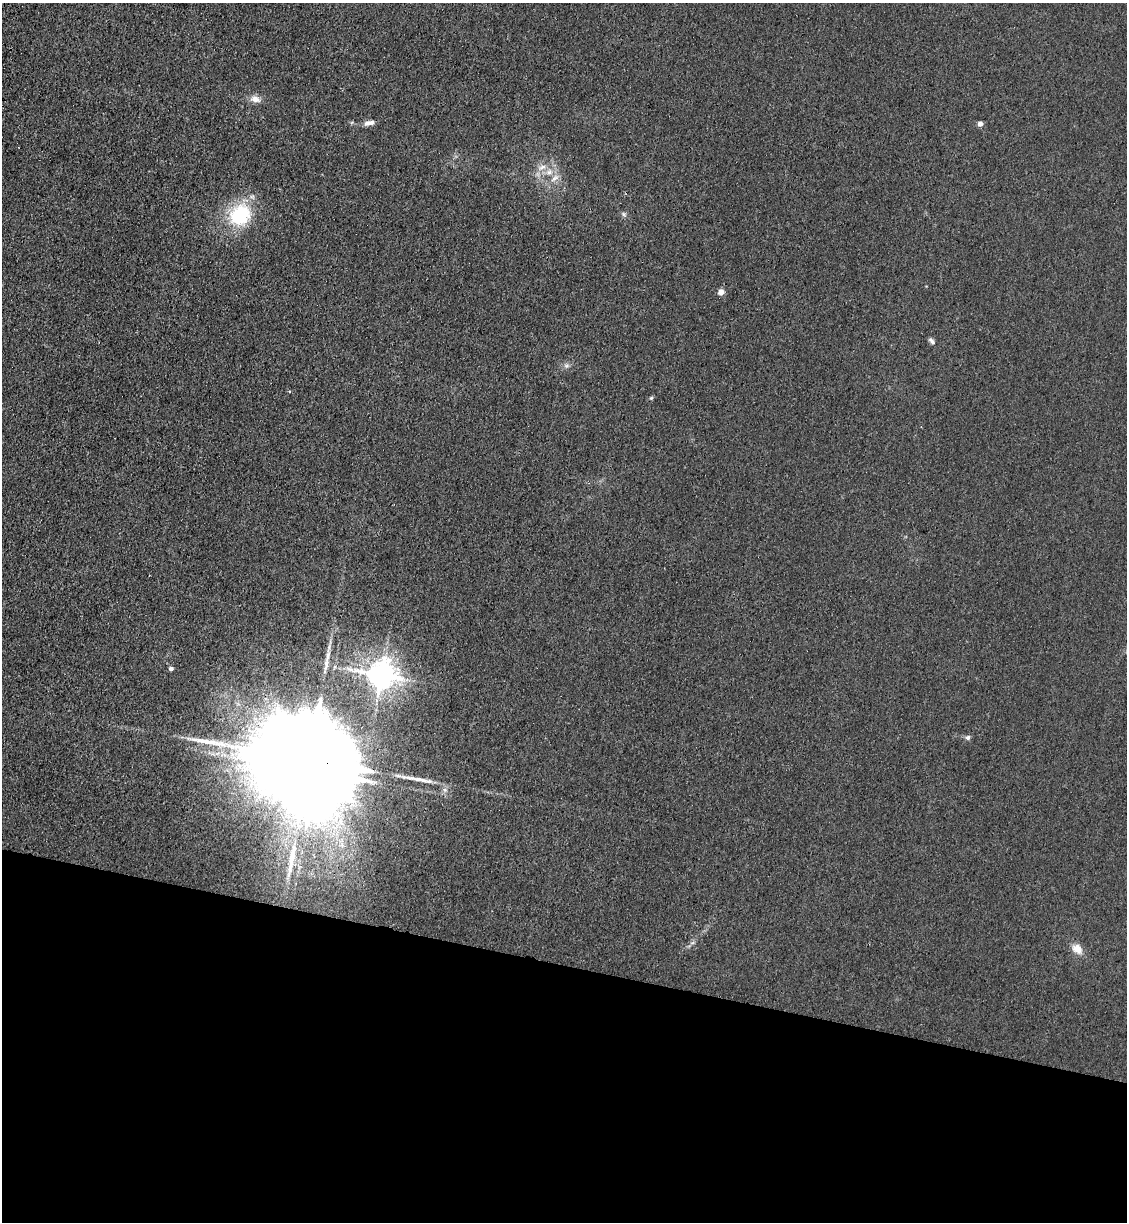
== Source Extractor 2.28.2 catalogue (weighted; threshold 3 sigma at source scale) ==
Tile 15 of 4 x 4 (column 3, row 4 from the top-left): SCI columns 2485-3609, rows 25-1244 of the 5085 x 4929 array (HDU 1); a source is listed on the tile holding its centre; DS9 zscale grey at full resolution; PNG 1129 x 1224 px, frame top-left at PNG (2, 3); no overlay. Shown black and unused: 21% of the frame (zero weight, under 3 of 4 exposures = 6% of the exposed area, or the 3 px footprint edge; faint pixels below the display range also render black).
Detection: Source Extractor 2.28.2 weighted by HDU 2 'WHT'; one run over the whole footprint, this tile lists its part. Background 0.0311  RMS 0.0056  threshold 0.0251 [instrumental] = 3 sigma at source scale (4.5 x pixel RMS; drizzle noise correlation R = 1.50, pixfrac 1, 0.05/0.05 arcsec/px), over >= 5 px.
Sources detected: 25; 1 inside a brighter object's white glare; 3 long thin detections or spike segments (spike, bleed or trail) — not listed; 3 inside a brighter listed object's ellipse — not listed separately; the other 18 listed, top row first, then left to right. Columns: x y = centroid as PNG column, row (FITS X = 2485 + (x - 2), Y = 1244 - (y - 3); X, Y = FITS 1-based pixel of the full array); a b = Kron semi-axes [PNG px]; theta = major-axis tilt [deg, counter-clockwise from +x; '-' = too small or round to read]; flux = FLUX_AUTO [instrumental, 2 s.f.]
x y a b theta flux
255 99 14 8 -14 4.1
370 123 10 7 18 2.7
980 123 4 4 - 4
549 172 11 9 27 4.8
624 214 7 6 - 1.3
240 215 31 26 45 35
721 292 4 4 - 7.1
932 341 9 5 -45 1.6
566 366 7 7 - 1.8
289 391 3 3 - 0.6
651 398 6 4 44 0.79
328 656 17 5 73 3.6
171 669 4 4 - 2
381 675 9 8 - 810
967 737 6 6 - 1.7
311 760 44 16 -12 28000
292 854 34 9 82 12
1077 949 15 11 -41 5.9
Overlapping masked pixels (flux is a lower limit): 1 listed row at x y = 311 760